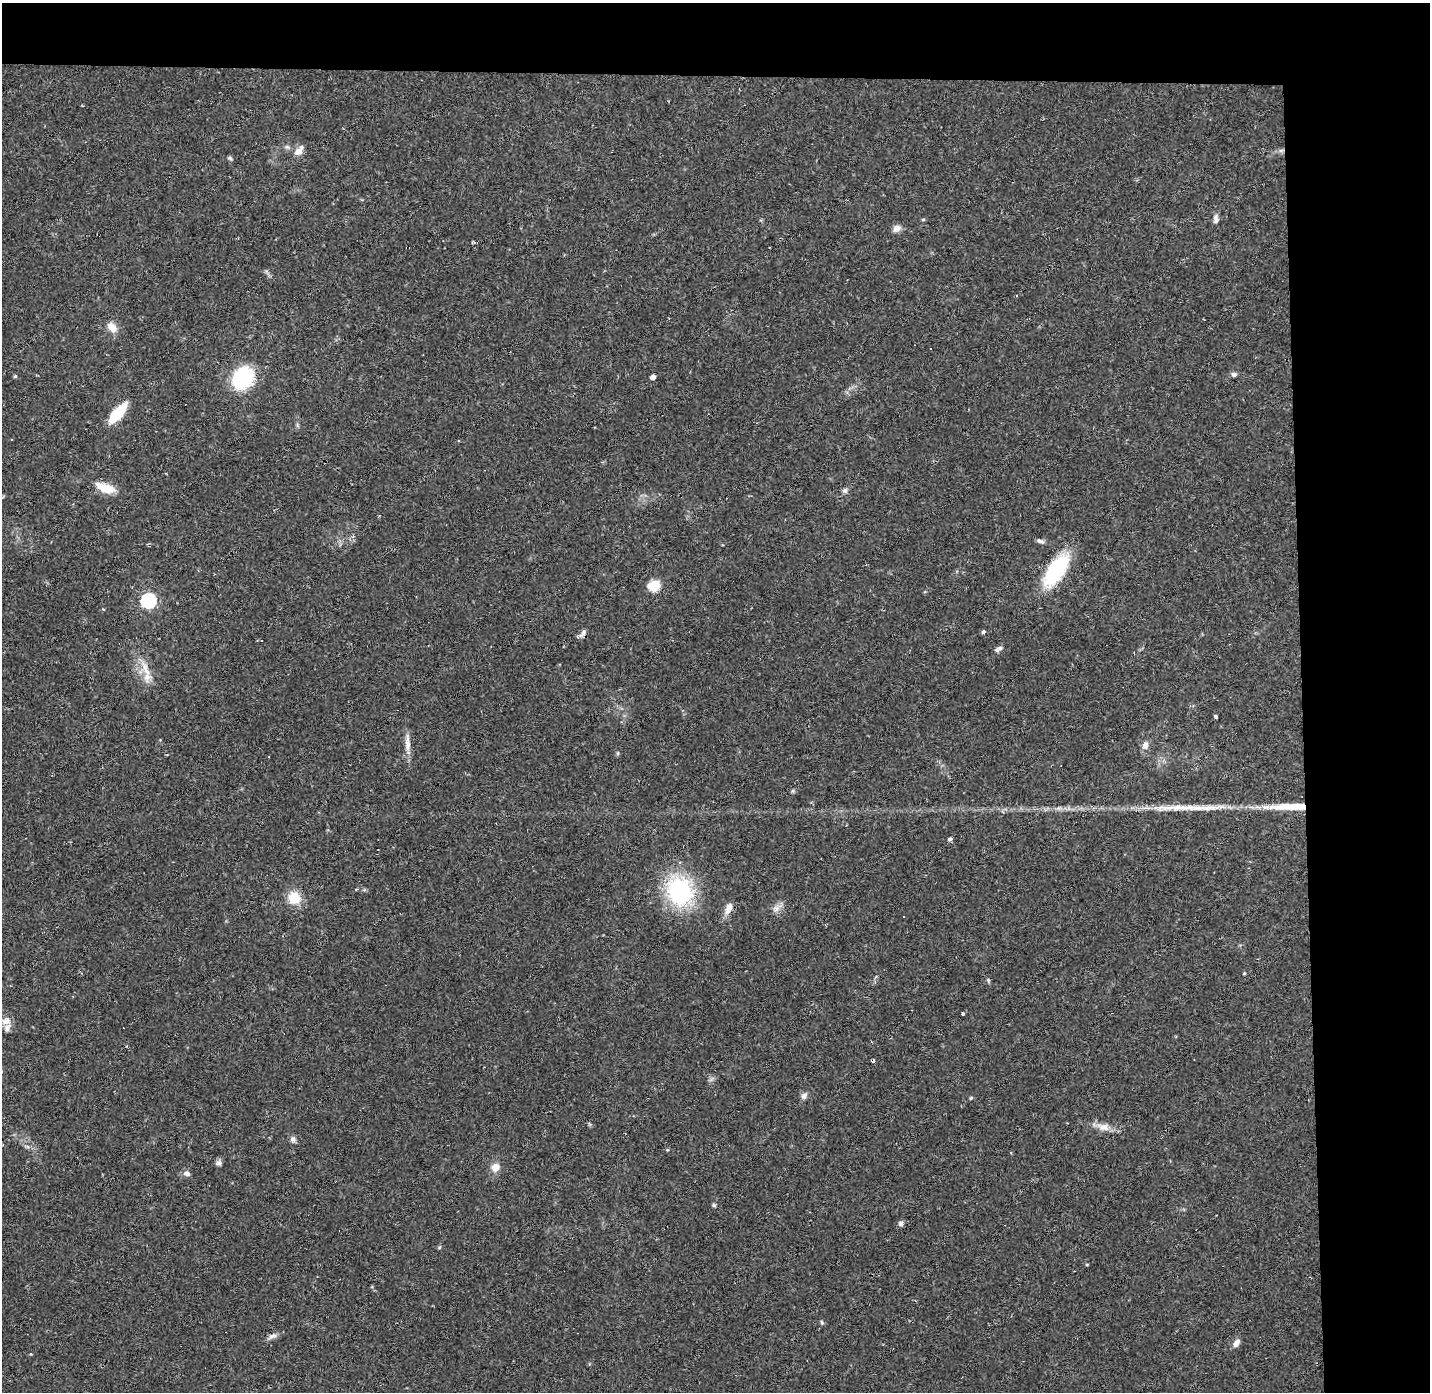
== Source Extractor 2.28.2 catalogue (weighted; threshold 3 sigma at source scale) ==
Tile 3 of 3 x 3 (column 3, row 1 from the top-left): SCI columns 2858-4285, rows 2822-4211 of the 4285 x 4255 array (HDU 1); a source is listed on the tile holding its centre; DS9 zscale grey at full resolution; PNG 1432 x 1394 px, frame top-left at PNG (2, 3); no overlay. Shown black and unused: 14% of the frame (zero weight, under 2 of 3 exposures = <1% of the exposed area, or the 3 px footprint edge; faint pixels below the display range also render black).
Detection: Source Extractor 2.28.2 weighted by HDU 2 'WHT'; one run over the whole footprint, this tile lists its part. Background 0.0807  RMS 0.0053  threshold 0.0238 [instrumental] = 3 sigma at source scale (4.5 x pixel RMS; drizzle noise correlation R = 1.50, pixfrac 1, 0.05/0.05 arcsec/px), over >= 5 px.
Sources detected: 56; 4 cosmic-ray / hot-pixel residue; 1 long thin detection or spike segment (spike, bleed or trail) — not listed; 2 inside a brighter listed object's ellipse — not listed separately; the other 49 listed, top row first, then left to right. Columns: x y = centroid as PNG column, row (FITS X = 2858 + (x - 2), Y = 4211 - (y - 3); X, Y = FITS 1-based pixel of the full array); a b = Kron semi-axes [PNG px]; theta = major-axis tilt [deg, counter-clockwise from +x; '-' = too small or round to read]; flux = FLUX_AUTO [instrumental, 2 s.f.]
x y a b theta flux
287 147 7 4 -18 1
299 151 13 8 52 4.3
230 158 6 5 - 0.87
923 220 5 3 - 0.58
1216 221 9 6 47 1.8
897 228 10 8 28 3.1
112 327 13 9 -46 5.1
1234 374 7 6 - 1.5
15 376 4 4 - 0.7
653 377 4 4 - 2.7
243 378 19 15 51 48
118 413 16 6 49 31
106 488 24 10 -17 10
845 491 7 6 - 1.4
1040 541 11 5 -20 1.5
1056 570 32 14 55 46
654 585 6 6 - 37
148 601 7 6 - 110
983 632 5 4 - 0.97
583 633 13 5 46 2
1000 648 8 6 -1 1.6
146 669 26 8 -68 6.9
1216 716 4 3 - 1.5
407 744 18 8 -88 4.6
1145 745 11 8 77 3
1289 807 61 8 1 21
950 839 5 4 - 1.3
680 891 34 29 -65 53
294 898 16 15 - 9.8
729 908 15 8 63 4.6
776 909 11 5 51 2.4
1244 973 4 3 - 0.55
988 980 6 4 -48 0.74
963 1014 3 3 - 1.1
6 1021 13 10 20 3.8
804 1096 10 7 50 1.9
971 1098 5 4 - 0.65
1103 1127 18 10 -16 5.2
293 1139 8 7 - 1.8
667 1150 4 4 - 0.53
219 1163 9 6 16 1.5
495 1167 9 8 - 5.2
187 1173 8 6 -9 2.2
714 1205 5 4 - 0.8
901 1224 6 6 - 1.6
1087 1264 5 3 - 0.47
822 1322 7 3 -81 0.69
272 1336 13 6 18 2.2
1236 1343 11 6 54 2.7
Overlapping masked pixels (flux is a lower limit): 2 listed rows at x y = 583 633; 1289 807